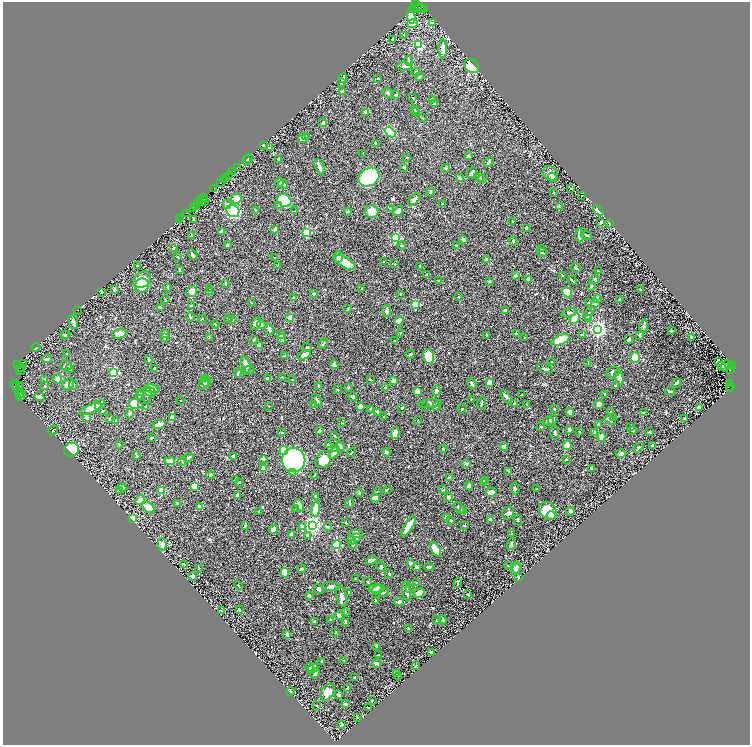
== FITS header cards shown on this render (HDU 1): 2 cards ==
NAXIS1  =                 1495
NAXIS2  =                 1486

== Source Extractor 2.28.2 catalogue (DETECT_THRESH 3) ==
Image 1495 x 1486 px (HDU 1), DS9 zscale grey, zoomed out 1/2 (1 PNG px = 2 x 2 image px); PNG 752 x 747 px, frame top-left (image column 2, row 1486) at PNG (3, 2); each listed source drawn as its Kron ellipse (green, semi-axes under 4 px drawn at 4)
Background 0.997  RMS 0.013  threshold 0.0394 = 3 sigma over >= 5 px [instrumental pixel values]
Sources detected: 676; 40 cannot appear on this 1/2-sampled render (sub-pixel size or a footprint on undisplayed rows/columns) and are neither listed nor drawn; of the other 636, the 500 brightest by FLUX_AUTO listed and drawn (136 fainter detections omitted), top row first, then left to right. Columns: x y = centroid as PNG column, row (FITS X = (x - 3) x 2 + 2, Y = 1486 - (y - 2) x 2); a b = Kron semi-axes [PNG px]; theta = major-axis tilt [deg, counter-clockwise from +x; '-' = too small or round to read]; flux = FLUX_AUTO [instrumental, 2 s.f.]
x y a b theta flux
419 7 8 3 -35 240
422 7 3 1 - 220
414 8 3 1 - 40
417 8 2 1 - 53
412 10 2 1 - 53
424 10 3 2 - 73
411 17 7 3 -78 27
432 23 4 3 - 2.4
412 24 5 4 - 15
404 35 3 2 - 1.6
393 40 3 2 - 2.6
419 45 3 3 - 160
443 49 9 3 87 31
409 61 5 2 - 1.6
404 66 7 3 -3 4.4
472 66 8 6 -43 81
416 73 4 3 - 18
419 77 4 3 - 4.2
343 78 5 3 - 12
378 79 3 2 - 2.4
342 83 4 2 - 3
343 91 3 2 - 8.3
388 93 6 3 -35 4.2
396 95 2 2 - 9.3
413 98 2 2 - 1.8
432 99 2 2 - 4.5
435 104 4 3 - 4.2
415 110 3 2 - 1.3
366 112 2 2 - 18
416 112 2 2 - 1.4
423 118 4 2 - 1.9
323 123 3 3 - 5.8
390 132 6 4 -39 96
305 136 3 3 - 1.7
302 139 4 3 - 8.3
375 143 3 2 - 3.8
264 145 4 2 - 4.3
270 147 3 2 - 3.4
363 153 2 2 - 1.5
468 156 3 2 - 3.7
407 157 2 2 - 1.9
248 158 4 4 - 3.8
278 159 4 3 - 2.6
246 160 5 3 - 3.5
489 162 6 3 48 6.7
237 167 2 1 - 11
320 167 8 2 -69 15
404 167 2 2 - 5.6
446 168 4 3 - 2.4
233 171 2 1 - 26
472 173 6 3 47 6.5
550 173 8 7 - 14
229 175 2 2 - 140
369 177 11 8 31 220
552 177 5 4 - 4.7
226 178 2 1 - 19
460 178 4 3 - 6.3
480 178 3 3 - 2
482 179 3 3 - 2.7
223 180 3 2 - 92
279 182 4 3 - 17
221 183 4 1 - 110
283 184 5 3 - 3.3
571 188 3 2 - 1.5
213 189 3 1 - 88
430 192 4 3 - 2.8
553 192 3 2 - 2
582 195 2 2 - 2
204 197 2 1 - 36
236 198 5 5 - 29
204 199 2 1 - 25
414 199 8 4 48 7.5
200 201 3 1 - 220
284 201 7 6 - 200
204 202 2 1 - 1.4
197 204 3 2 - 130
227 204 4 4 - 4.5
442 204 2 2 - 1.7
195 206 3 2 - 99
279 206 3 3 - 3.6
193 207 2 1 - 41
559 207 4 2 - 2.4
390 209 3 2 - 1.6
255 210 3 2 - 1.9
233 211 6 6 - 230
294 211 4 2 - 1.4
348 211 3 2 - 2.6
372 211 7 6 - 23
398 211 6 3 54 13
598 211 6 3 -42 18
186 213 2 1 - 46
181 218 3 2 - 74
179 220 2 1 - 57
194 220 3 2 - 2.4
512 221 2 2 - 1.3
601 222 3 2 - 4.5
609 223 4 3 - 1.7
527 228 3 2 - 13
275 229 3 3 - 9.9
221 231 3 3 - 6.4
307 232 3 3 - 200
580 235 7 3 90 23
586 235 6 3 -23 3.7
191 236 4 3 - 2.3
395 238 3 3 - 200
464 240 4 3 - 5.1
513 241 4 2 - 3.3
227 245 3 2 - 4.9
402 245 4 2 - 2.4
456 245 2 2 - 3.4
173 248 2 2 - 2.1
541 248 3 2 - 1.6
542 252 5 3 - 4.5
193 255 6 2 -59 7.6
178 257 2 2 - 4.6
338 257 6 5 - 5.4
274 258 2 1 - 1.6
487 259 3 3 - 8
384 262 3 3 - 3.6
345 263 11 5 -30 37
395 264 3 2 - 2.6
137 265 2 2 - 1.7
278 266 3 3 - 3
420 266 2 2 - 1.8
576 268 5 2 - 4.5
179 270 3 2 - 3.3
598 271 3 2 - 1.5
426 275 4 2 - 3.2
516 276 4 3 - 4.2
562 276 3 2 - 2.1
529 279 3 3 - 21
142 280 9 7 39 26
572 280 5 2 - 2.2
595 280 4 3 - 4.3
438 281 3 2 - 1.8
490 281 3 2 - 2.9
225 284 3 2 - 3.8
142 285 7 7 - 65
591 286 4 3 - 2.8
168 287 4 3 - 1.7
210 289 4 2 - 2.7
361 289 2 2 - 7.7
114 290 3 3 - 5.4
640 290 4 3 - 2
191 291 6 5 - 23
210 292 3 2 - 1.7
567 292 5 4 - 94
102 293 3 2 - 1.5
314 294 4 3 - 4.4
400 294 3 3 - 1.5
458 296 3 2 - 1.5
293 298 3 2 - 3
597 298 3 2 - 1.9
619 299 2 2 - 2.3
165 300 4 2 - 2.8
252 303 3 2 - 1.4
589 303 3 2 - 1.3
595 303 4 3 - 4.1
416 304 3 3 - 150
192 306 3 3 - 5.7
160 307 3 2 - 2.3
348 308 3 2 - 1.4
77 310 2 1 - 6.7
387 311 6 3 81 9.4
506 311 4 2 - 11
569 313 8 3 14 3.5
588 314 6 3 70 4.1
190 317 4 2 - 3.6
290 317 2 2 - 32
202 319 4 2 - 1.4
228 319 3 3 - 1.9
575 319 5 3 - 50
588 319 2 2 - 36
232 320 3 3 - 3.7
399 321 4 3 - 24
73 322 7 3 -68 19
256 323 7 4 66 8.5
215 324 4 2 - 1.8
261 325 4 4 - 6.4
644 326 7 3 79 5.7
269 329 5 3 - 6.8
598 330 4 3 - 1000
671 331 2 2 - 3.1
165 333 2 2 - 19
400 333 3 2 - 2
64 334 3 3 - 2.5
119 334 7 4 16 20
516 334 3 2 - 4.4
66 335 5 3 - 3.1
280 335 3 3 - 9.1
487 335 2 2 - 3
582 335 2 2 - 1.8
640 335 4 3 - 4
691 337 3 2 - 3.3
164 338 3 2 - 1.4
209 338 4 2 - 2.3
524 338 2 2 - 1.6
282 339 5 3 - 3.4
629 339 4 4 - 6
254 340 4 2 - 2.5
561 340 9 5 23 78
395 341 3 3 - 2.6
323 344 5 3 - 3.2
259 346 3 2 - 7.3
36 347 4 2 - 5
307 347 4 3 - 2.8
67 354 2 2 - 6.3
410 354 4 2 - 4.9
304 355 7 3 25 16
285 356 2 2 - 5.3
428 356 7 5 -77 77
635 358 5 5 - 60
47 359 5 3 - 9.1
148 359 4 2 - 2.5
552 362 2 2 - 1.4
718 362 3 2 - 23
588 363 4 2 - 1.5
18 364 3 2 - 300
24 364 2 1 - 64
732 364 2 2 - 35
66 365 6 5 - 7.1
246 365 8 4 -75 15
334 365 4 3 - 8.6
721 366 3 2 - 2.9
726 366 6 4 50 9.1
22 367 4 1 - 67
732 367 3 2 - 670
20 368 2 1 - 30
154 368 2 2 - 2
70 369 3 3 - 2
545 369 8 3 -12 8.6
730 370 3 1 - 130
21 371 4 2 - 57
248 371 6 2 20 2.4
114 372 3 3 - 260
613 372 7 5 23 7.8
238 373 4 2 - 3.3
282 377 2 2 - 1.5
619 377 7 3 -72 20
205 378 3 3 - 3.8
267 378 4 3 - 2.4
44 379 2 2 - 1.4
57 379 5 4 - 10
370 379 2 2 - 5.6
292 380 3 2 - 1.5
393 380 3 2 - 15
206 382 6 2 78 2.6
490 383 4 3 - 19
676 383 5 2 - 6.4
14 384 4 1 - 20
68 384 6 5 - 8.2
204 384 6 3 46 6.4
472 384 6 2 -60 3.9
729 384 2 1 - 77
73 385 5 3 - 3.4
16 386 2 1 - 6.4
21 386 2 1 - 21
45 386 4 2 - 2.8
319 386 4 2 - 2.6
615 386 2 2 - 2.9
731 386 2 2 - 230
19 387 2 1 - 75
348 387 2 2 - 5.4
152 388 7 4 -11 23
385 388 4 2 - 3.1
729 388 4 2 - 490
338 390 2 2 - 3.3
18 391 2 1 - 57
417 391 3 3 - 20
436 391 5 4 - 5.3
670 391 5 2 - 4.7
150 392 5 4 - 19
21 393 3 1 - 1.7
140 393 3 3 - 2.4
605 394 2 2 - 2.4
20 395 2 1 - 65
147 395 8 4 85 5.2
522 395 3 2 - 1.3
139 396 3 2 - 2.2
20 397 2 2 - 31
39 397 5 3 - 6.7
353 397 4 2 - 5.4
506 397 8 4 -57 5
471 399 2 2 - 1.5
181 400 2 1 - 1.4
317 400 7 3 -58 4.4
482 403 6 2 79 2.5
514 403 3 3 - 3.8
134 404 5 5 - 76
313 404 3 2 - 1.3
430 404 11 3 5 5.6
527 404 3 2 - 2
599 404 5 4 - 12
146 406 3 3 - 1.6
269 406 2 2 - 1.5
360 406 4 3 - 11
98 407 3 3 - 10
426 407 3 2 - 2
436 407 3 3 - 3.2
700 407 3 3 - 12
92 408 14 4 27 20
402 408 2 2 - 1.5
370 409 2 2 - 2.2
462 409 4 2 - 2.1
554 409 2 2 - 1.9
103 411 3 2 - 1.9
378 412 4 3 - 3.6
570 412 4 3 - 8.6
610 412 2 2 - 1.8
643 413 3 3 - 4.7
130 414 5 3 - 3.4
172 417 4 4 - 15
384 417 3 2 - 1.6
87 418 4 3 - 6.7
613 418 3 2 - 1.8
110 419 2 2 - 7.9
684 419 4 2 - 4
116 420 3 2 - 2.6
417 420 3 2 - 1.6
553 420 5 3 - 4.7
610 420 6 3 -22 6.1
549 421 5 4 - 8.3
341 423 3 2 - 1.3
159 424 6 4 15 17
598 424 4 3 - 2.7
541 427 4 3 - 2
630 427 4 2 - 1.7
53 430 5 2 - 2.8
569 430 3 3 - 8
633 430 4 3 - 3.1
319 431 3 2 - 6
579 431 2 2 - 1.7
282 432 2 2 - 2
555 432 7 4 -85 4.9
594 432 4 2 - 5.8
650 432 3 3 - 1.5
395 433 6 3 76 19
335 436 3 2 - 3.1
601 437 5 3 - 12
152 438 2 2 - 2
119 444 3 2 - 2.2
328 444 3 3 - 4.7
567 445 5 3 - 29
652 445 4 2 - 2.7
340 446 5 4 - 7.4
504 447 4 3 - 13
335 448 3 3 - 5.2
638 448 6 3 35 2.4
443 449 2 2 - 2.5
72 450 7 6 - 200
284 451 4 4 - 72
386 452 4 3 - 5.1
334 453 7 4 50 14
351 453 5 2 - 2
621 453 5 3 - 4.2
136 455 4 2 - 1.9
234 456 2 2 - 12
188 458 5 3 - 3.5
263 459 4 3 - 5.6
566 459 3 3 - 1.5
293 460 12 12 - 440
323 460 9 7 56 41
170 461 5 3 - 11
183 461 4 2 - 2.3
466 464 4 3 - 4.5
591 468 2 2 - 7.4
264 469 3 3 - 15
509 471 3 2 - 1.6
293 473 3 2 - 1.7
210 475 4 3 - 7.5
314 475 3 1 - 2.4
449 478 2 2 - 15
236 479 2 2 - 5.3
485 480 3 3 - 4.7
240 482 3 2 - 2.7
484 483 3 3 - 10
195 486 3 3 - 34
469 486 4 3 - 9.2
122 487 4 3 - 6.2
387 489 3 2 - 1.9
515 489 6 4 -81 4.5
536 489 3 2 - 1.7
443 490 4 2 - 1.6
119 491 2 2 - 7.2
161 491 3 3 - 99
377 491 3 2 - 1.5
491 492 5 4 - 14
359 493 3 2 - 4.1
237 495 4 3 - 6.9
316 496 3 2 - 4
449 497 4 3 - 7
375 498 4 3 - 28
140 500 5 4 - 17
177 503 2 2 - 3
350 503 4 2 - 3.4
299 505 6 3 -62 17
199 506 3 2 - 4.1
149 508 7 4 -40 32
459 508 7 3 -46 6
296 509 3 2 - 1.4
316 509 8 4 81 24
463 511 3 3 - 4.4
548 511 10 7 -46 56
570 511 4 4 - 4.8
259 512 2 2 - 3.1
508 513 7 5 66 5.3
551 516 4 2 - 5.7
446 517 3 2 - 12
132 518 3 2 - 19
490 519 3 3 - 4.9
451 520 3 3 - 2.9
518 520 6 2 -65 2.1
346 523 2 2 - 3.1
312 525 4 3 - 1000
464 525 3 1 - 2.1
245 526 4 2 - 2.5
328 526 4 3 - 2.5
408 526 11 3 59 50
302 527 4 3 - 9.2
273 529 5 4 - 13
292 534 4 3 - 8
355 534 7 3 -3 7.6
512 534 3 2 - 1.5
307 535 4 3 - 6.2
356 538 4 3 - 2.5
352 540 4 3 - 2.2
162 544 6 4 89 10
353 544 4 3 - 5.7
511 544 6 4 69 3.8
337 545 4 3 - 140
436 549 8 4 -57 59
372 560 6 3 19 6.5
411 563 3 2 - 11
184 564 4 2 - 6.5
508 566 3 2 - 1.5
381 567 6 3 -68 4
417 567 4 3 - 5.8
429 567 4 2 - 9.1
199 568 3 2 - 2
517 568 6 5 - 8.2
302 569 4 3 - 2.8
516 570 5 4 - 7.9
285 573 4 4 - 37
389 574 4 2 - 2.7
193 576 4 3 - 5.2
518 577 4 3 - 5.6
355 579 2 2 - 1.6
368 582 3 3 - 1.8
416 583 3 2 - 1.8
458 583 5 2 - 3.9
239 586 4 2 - 2.3
331 587 9 4 1 7.3
377 588 8 4 5 31
319 589 5 4 - 6.7
410 589 2 2 - 3.4
377 590 5 4 - 22
407 591 10 3 -81 11
348 592 3 2 - 2.7
384 592 5 3 - 2.8
419 593 6 4 37 18
309 595 4 3 - 3.3
468 595 3 2 - 3
341 597 10 5 -75 11
375 600 3 2 - 1.8
399 602 4 3 - 7.9
239 610 3 2 - 3.2
221 611 3 2 - 1.5
345 612 3 3 - 3.1
339 615 5 3 - 15
331 619 2 2 - 2.1
437 620 2 2 - 2.1
443 620 5 2 - 2
314 621 3 2 - 3.6
346 622 4 2 - 9.9
408 628 2 2 - 1.9
335 633 3 2 - 1.5
287 634 3 2 - 11
376 646 4 3 - 4.4
431 652 3 2 - 6.1
378 655 3 2 - 1.6
343 660 2 2 - 1.7
322 661 3 2 - 6
377 664 4 2 - 5.5
416 666 4 1 - 2
310 667 4 4 - 7.1
313 669 6 4 35 14
315 673 5 3 - 5.6
397 674 3 2 - 1.7
398 676 3 2 - 1.3
355 677 2 2 - 4.9
347 689 4 2 - 8.8
291 692 4 3 - 3.2
327 692 9 6 56 26
339 695 4 3 - 4.5
372 700 2 2 - 2
345 704 3 2 - 3.4
317 706 2 1 - 1.4
369 708 3 1 - 1.7
358 718 2 2 - 1.3
341 725 4 2 - 2.2
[136 fainter detections neither listed nor drawn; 40 sub-pixel or undisplayed-footprint detections neither listed nor drawn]